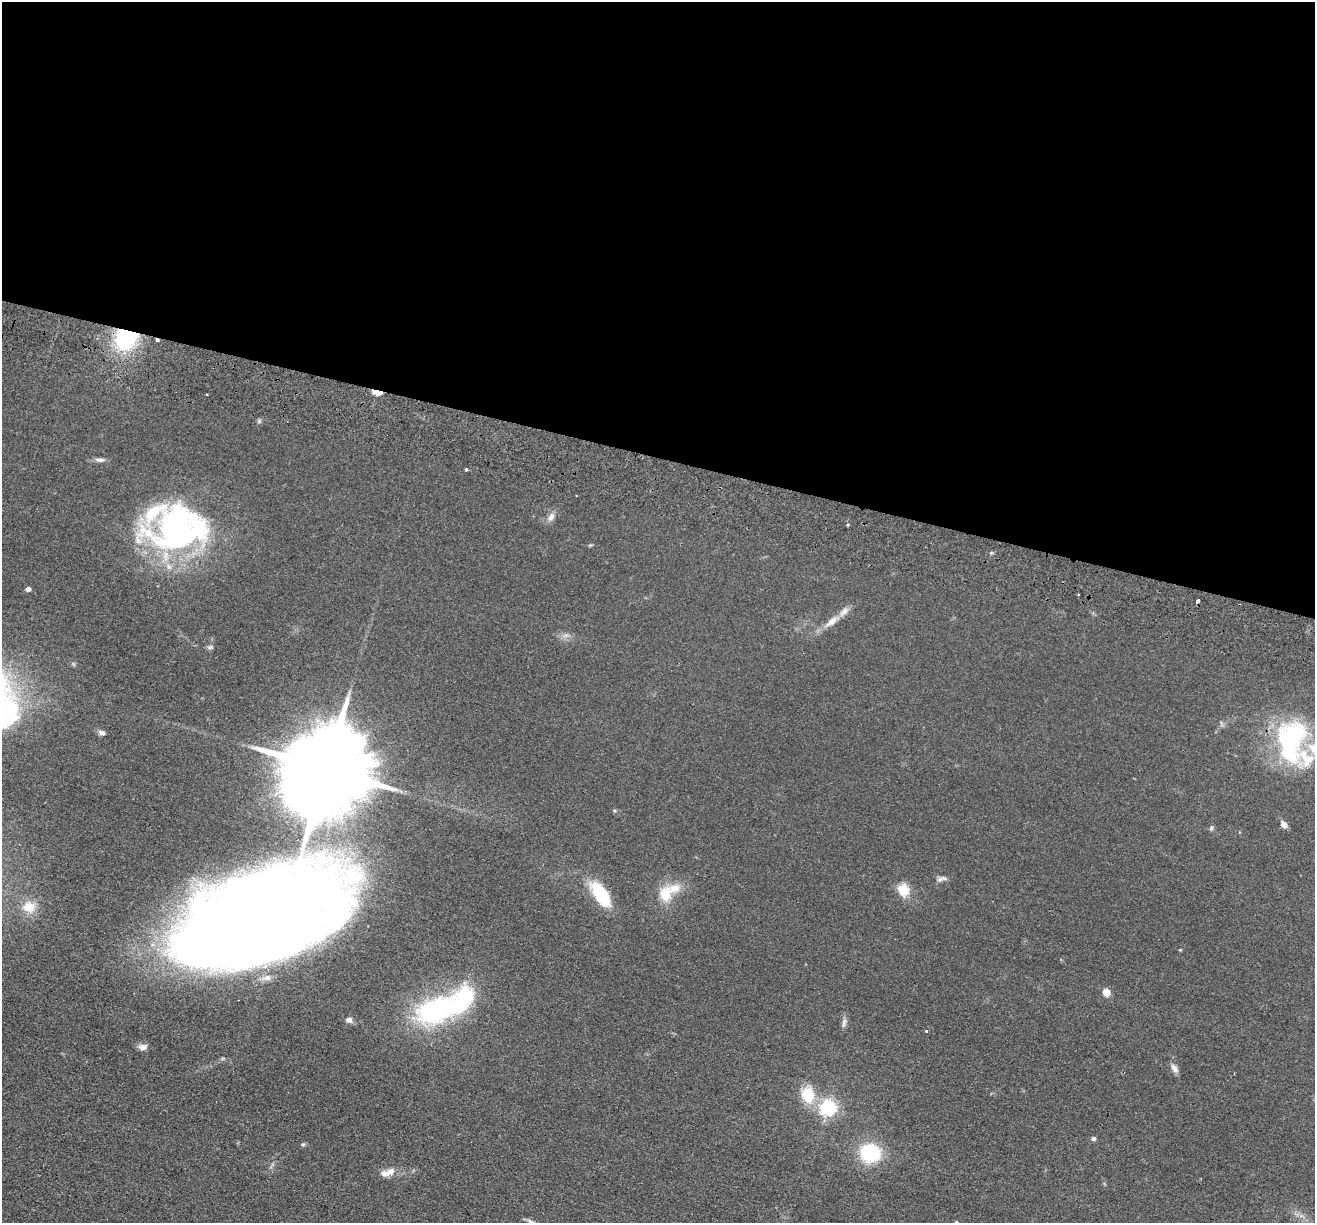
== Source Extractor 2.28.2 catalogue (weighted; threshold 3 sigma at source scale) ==
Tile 3 of 4 x 4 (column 3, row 1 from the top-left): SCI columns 2647-3959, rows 3851-5071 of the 5292 x 5384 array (HDU 1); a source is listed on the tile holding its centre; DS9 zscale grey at full resolution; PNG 1317 x 1225 px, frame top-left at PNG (2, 2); no overlay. Shown black and unused: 37% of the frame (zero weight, under 2 of 3 exposures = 3% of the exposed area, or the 3 px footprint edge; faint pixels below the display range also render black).
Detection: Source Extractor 2.28.2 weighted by HDU 2 'WHT'; one run over the whole footprint, this tile lists its part. Background 0.0571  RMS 0.009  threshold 0.0403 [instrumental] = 3 sigma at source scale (4.5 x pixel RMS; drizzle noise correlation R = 1.50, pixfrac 1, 0.05/0.05 arcsec/px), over >= 5 px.
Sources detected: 50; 2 inside a brighter object's white glare — not listed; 8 inside a brighter listed object's ellipse — not listed separately; the other 40 listed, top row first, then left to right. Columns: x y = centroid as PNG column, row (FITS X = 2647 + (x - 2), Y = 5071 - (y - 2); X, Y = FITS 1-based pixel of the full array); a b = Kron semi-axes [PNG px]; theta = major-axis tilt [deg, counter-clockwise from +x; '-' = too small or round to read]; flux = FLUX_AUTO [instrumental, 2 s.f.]
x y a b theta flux
126 336 17 14 56 110
157 340 4 3 - 2.1
377 392 8 4 -16 34
207 394 2 2 - 1.1
259 421 6 5 - 1.4
99 460 13 5 -5 3.6
466 470 4 3 - 5.2
551 517 13 8 64 4.8
848 525 3 3 - 1.1
177 530 68 56 15 240
590 545 8 3 4 1
28 589 5 4 - 3.9
1198 601 4 3 - 13
832 621 18 8 40 9.2
210 647 9 5 18 2
102 733 10 6 -13 3
1292 737 43 33 59 120
326 769 27 19 67 19000
1284 824 8 7 - 4.4
1211 828 7 5 83 1.6
940 879 12 6 28 3.2
903 890 16 14 -64 14
665 894 21 16 83 21
601 895 32 13 -56 41
29 907 17 15 -16 14
256 916 148 62 19 1900
1106 992 8 8 - 6.3
440 1008 68 32 18 130
349 1020 9 7 -11 3.2
844 1023 13 6 74 3.4
927 1031 3 3 - 2
143 1047 11 8 -8 4.5
1174 1068 13 7 -56 4.2
808 1094 17 14 -76 27
828 1108 6 6 - 290
1093 1139 5 5 - 2.4
303 1144 6 5 - 1.3
870 1153 12 11 - 86
391 1171 13 9 17 6.5
531 1221 13 5 -28 2.9
Overlapping masked pixels (flux is a lower limit): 3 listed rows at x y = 126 336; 157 340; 377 392
Isophote crosses this tile's border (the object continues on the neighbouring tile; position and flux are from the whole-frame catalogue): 2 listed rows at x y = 256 916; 531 1221